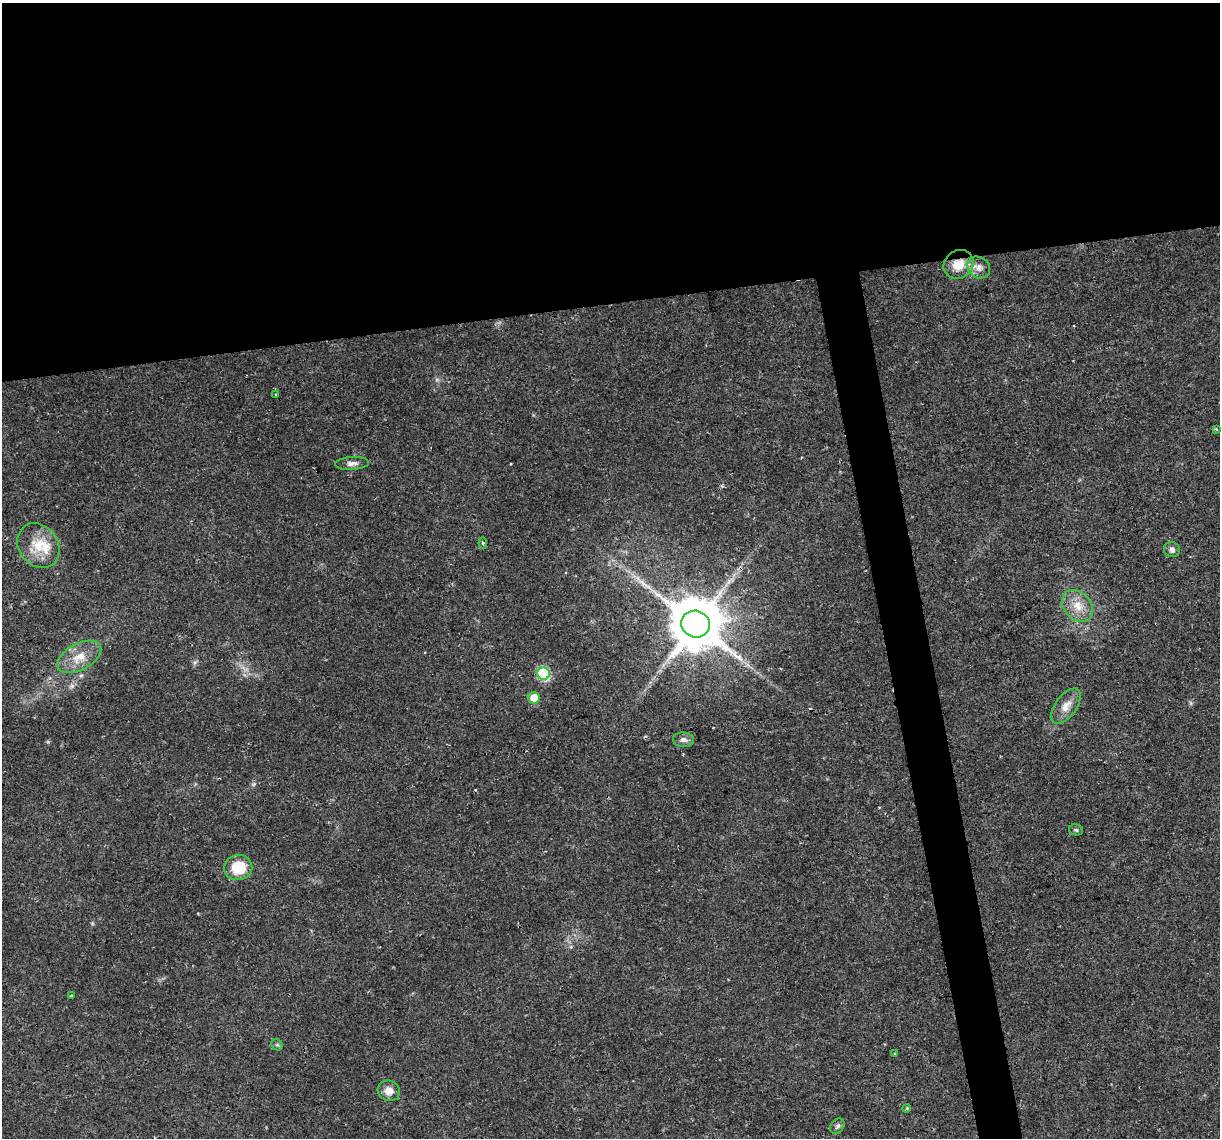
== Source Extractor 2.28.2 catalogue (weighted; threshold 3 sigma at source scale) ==
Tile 2 of 4 x 4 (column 2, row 1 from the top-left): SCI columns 1219-2436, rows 3483-4618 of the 4872 x 4645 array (HDU 1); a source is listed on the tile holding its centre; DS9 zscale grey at full resolution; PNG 1222 x 1140 px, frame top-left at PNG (2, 3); each listed source drawn as its Kron ellipse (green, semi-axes under 4 px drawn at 4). Shown black and unused: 29% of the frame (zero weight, under 2 of 3 exposures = <1% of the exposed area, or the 3 px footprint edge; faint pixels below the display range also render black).
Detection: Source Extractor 2.28.2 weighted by HDU 2 'WHT'; one run over the whole footprint, this tile lists its part. Background 0.0408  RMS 0.0036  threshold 0.0161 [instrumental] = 3 sigma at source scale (4.5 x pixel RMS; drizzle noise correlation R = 1.50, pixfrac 1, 0.0396/0.0396 arcsec/px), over >= 5 px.
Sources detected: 26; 1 cosmic-ray / hot-pixel residue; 1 long thin detection or spike segment (spike, bleed or trail) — neither listed nor drawn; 1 inside a brighter listed object's ellipse — not listed separately; the other 23 listed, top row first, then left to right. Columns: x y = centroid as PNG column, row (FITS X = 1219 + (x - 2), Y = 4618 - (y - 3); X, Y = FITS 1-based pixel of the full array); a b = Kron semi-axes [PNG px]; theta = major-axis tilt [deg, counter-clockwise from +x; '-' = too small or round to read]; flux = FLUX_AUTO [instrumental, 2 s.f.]
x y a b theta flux
959 264 16 14 32 6.8
979 267 12 10 -37 2.8
276 395 3 3 - 0.69
1216 429 4 3 - 0.48
352 463 17 6 4 1.8
483 543 5 4 - 0.49
38 546 24 19 -53 9.9
1172 550 8 7 - 1.6
1077 606 18 13 -48 5.8
695 624 14 13 - 2200
79 657 24 13 28 6.8
543 674 6 6 - 34
534 698 6 6 - 5.9
1066 706 20 10 54 3.9
683 740 10 7 -3 1.6
1076 830 7 5 -15 0.61
238 867 14 12 7 11
71 995 3 2 - 0.42
277 1045 6 5 - 0.62
894 1054 3 3 - 0.45
389 1091 11 10 - 3
907 1108 4 3 - 0.35
837 1126 8 6 52 1
Overlapping masked pixels (flux is a lower limit): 1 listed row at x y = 959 264